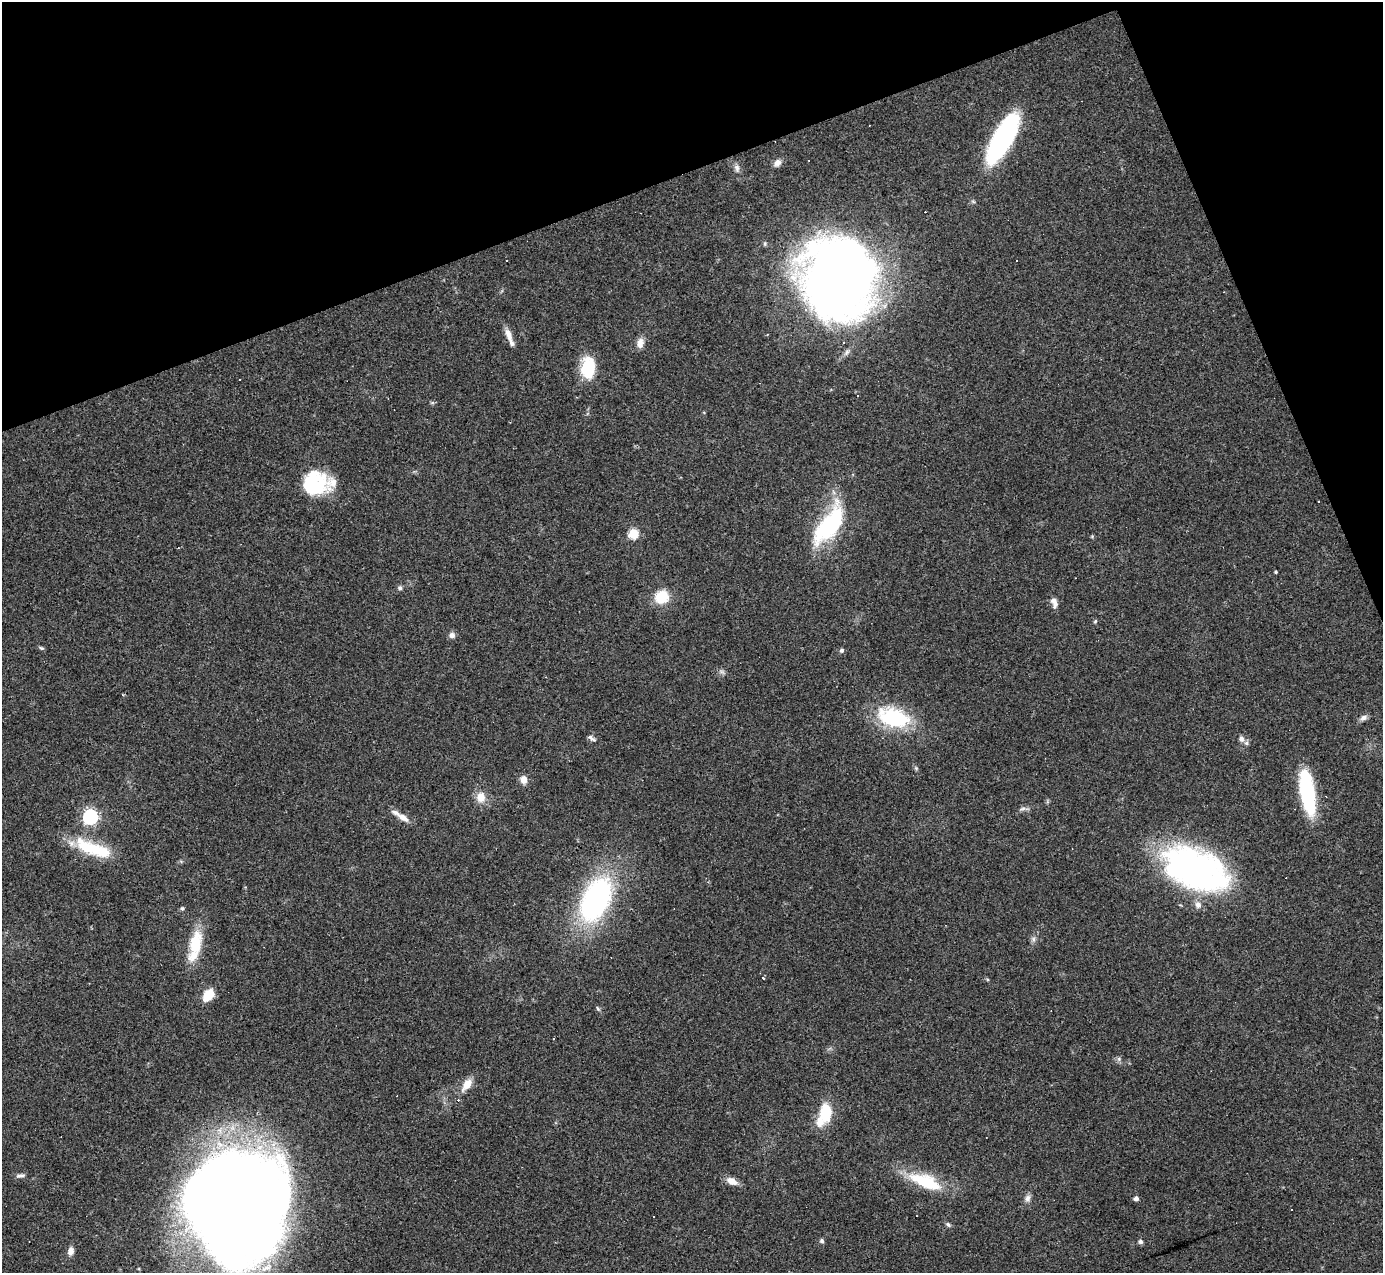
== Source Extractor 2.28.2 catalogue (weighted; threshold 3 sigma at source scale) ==
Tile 3 of 4 x 4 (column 3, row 1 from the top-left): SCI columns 2761-4141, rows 4089-5359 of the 5521 x 5507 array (HDU 1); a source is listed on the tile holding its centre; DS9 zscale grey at full resolution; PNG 1385 x 1275 px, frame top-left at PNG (2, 2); no overlay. Shown black and unused: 19% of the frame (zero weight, under 3 of 4 exposures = <1% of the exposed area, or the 3 px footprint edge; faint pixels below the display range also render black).
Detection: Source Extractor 2.28.2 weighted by HDU 2 'WHT'; one run over the whole footprint, this tile lists its part. Background 0.0844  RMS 0.0057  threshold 0.0257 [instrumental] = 3 sigma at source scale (4.5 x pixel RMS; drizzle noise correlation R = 1.50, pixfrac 1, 0.05/0.05 arcsec/px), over >= 5 px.
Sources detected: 69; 1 inside a brighter object's white glare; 9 cosmic-ray / hot-pixel residue — not listed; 5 inside a brighter listed object's ellipse — not listed separately; the other 54 listed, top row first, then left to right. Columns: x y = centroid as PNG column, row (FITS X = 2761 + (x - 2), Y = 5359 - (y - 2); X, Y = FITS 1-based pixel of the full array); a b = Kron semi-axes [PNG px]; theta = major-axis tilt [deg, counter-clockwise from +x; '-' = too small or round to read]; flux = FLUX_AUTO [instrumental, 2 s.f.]
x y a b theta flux
1003 138 56 18 61 83
777 163 10 8 42 2.9
737 168 10 7 -79 2.3
1017 261 3 3 - 12
838 278 69 61 -85 600
509 337 23 6 -70 5.1
640 343 14 8 78 3.8
588 368 23 15 87 23
315 483 32 24 8 38
829 525 44 18 54 63
633 533 5 5 - 38
1092 536 5 4 - 0.63
1276 572 3 3 - 0.68
400 588 6 6 - 1.4
661 597 13 12 - 18
1055 604 11 8 87 3.2
1095 621 5 4 - 0.71
452 635 7 7 - 2.4
41 648 7 4 -24 0.89
842 650 5 5 - 1.5
894 717 37 20 -15 44
1364 718 11 6 27 2.1
591 738 11 5 -34 1.6
1241 738 7 7 - 2.1
916 768 5 5 - 0.78
524 779 9 8 - 3.8
1307 792 48 14 -80 48
481 797 12 11 - 6.6
1023 809 9 4 9 1.5
90 817 6 6 - 150
403 817 19 7 -31 5.3
93 848 48 14 -20 28
1198 871 57 42 -13 160
596 899 36 20 64 140
182 908 5 4 - 0.93
1033 939 8 6 89 1.7
195 943 31 14 78 20
763 977 3 3 - 13
987 979 5 3 - 0.64
208 995 14 10 47 9.7
598 1009 7 4 -59 0.87
467 1084 18 9 52 6.6
826 1112 14 9 87 23
20 1175 13 5 10 1.7
732 1181 12 7 -26 5.5
926 1182 35 13 -22 31
1028 1198 10 8 82 2.5
1136 1199 5 4 - 2.2
236 1204 86 75 -87 1400
653 1216 3 2 - 0.44
948 1224 7 5 -56 1.2
822 1241 6 5 - 1.3
1140 1242 6 6 - 1.3
71 1251 8 6 84 3.9
Overlapping masked pixels (flux is a lower limit): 1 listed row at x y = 838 278
Isophote crosses this tile's border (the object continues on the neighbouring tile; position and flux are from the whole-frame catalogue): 1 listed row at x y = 236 1204